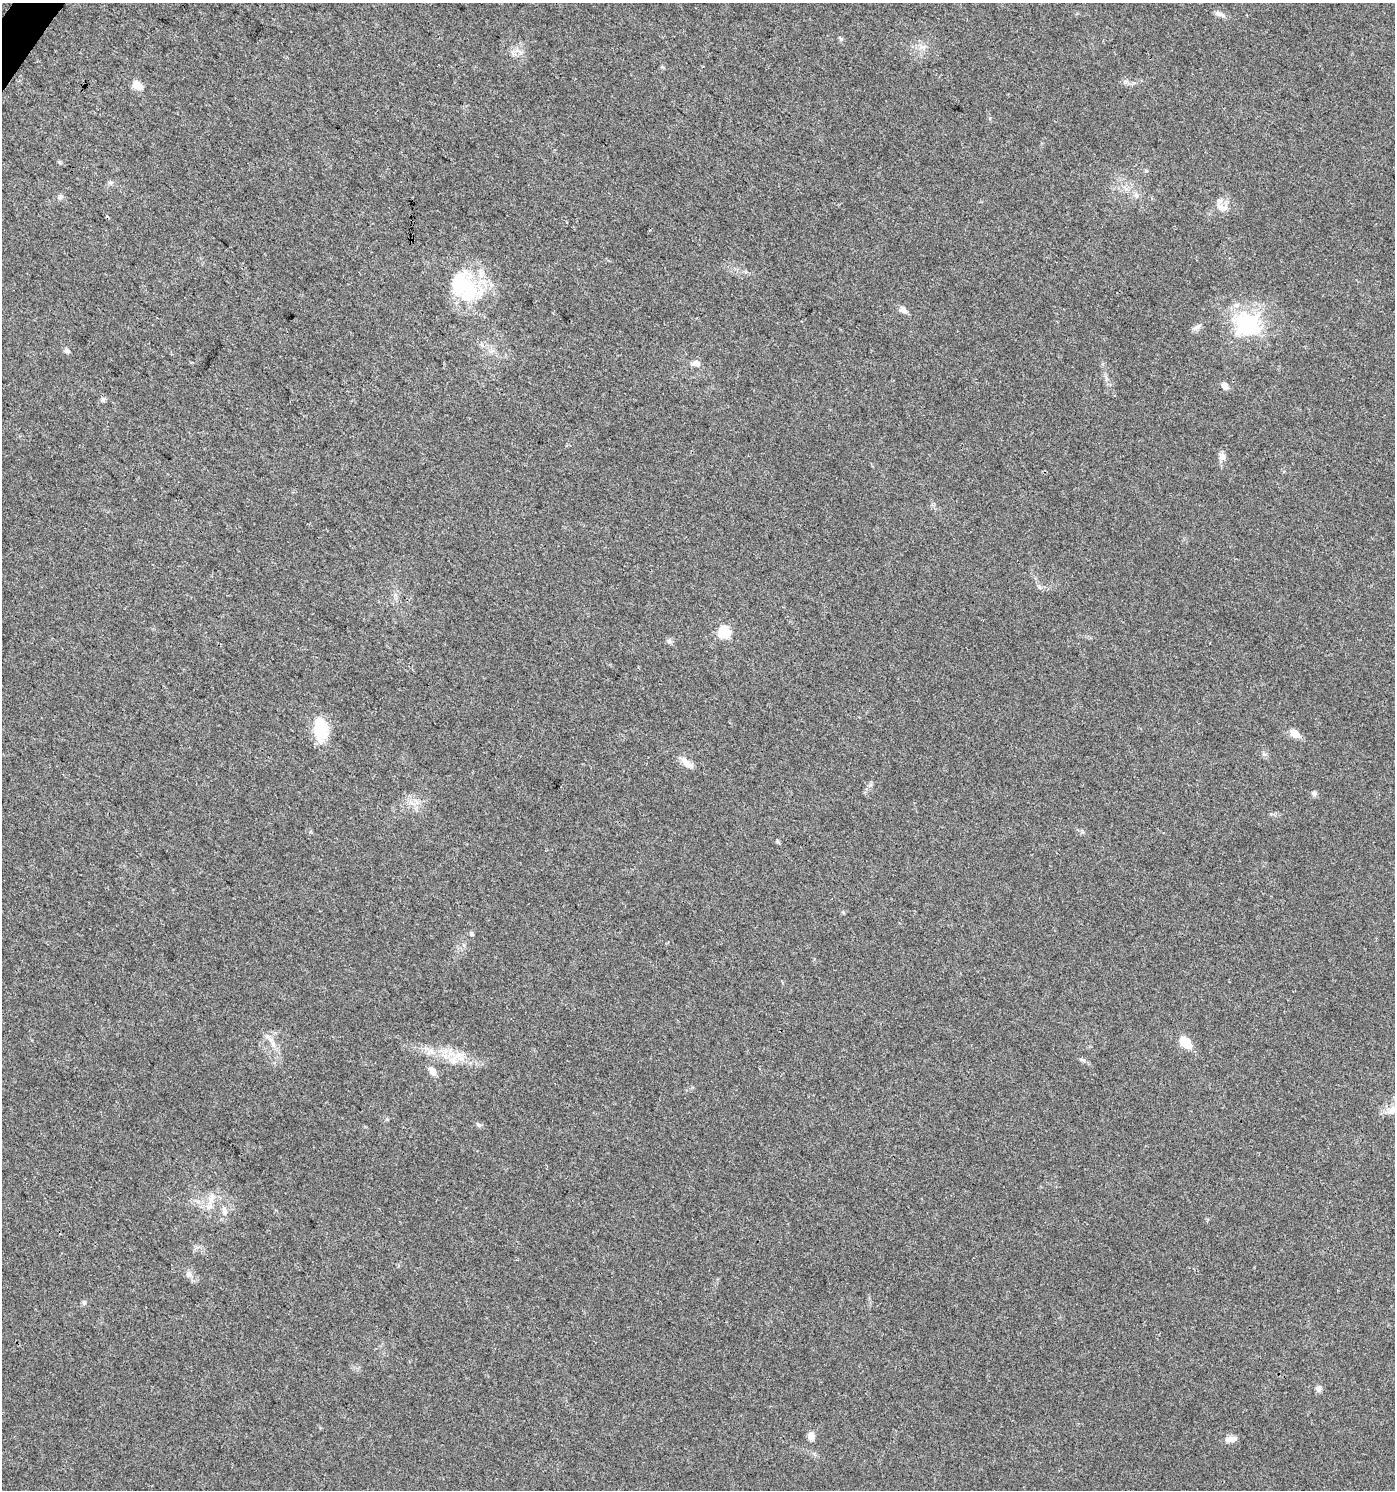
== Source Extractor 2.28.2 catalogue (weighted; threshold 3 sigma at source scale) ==
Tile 11 of 4 x 4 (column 3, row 3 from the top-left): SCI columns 2964-4356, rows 1492-2979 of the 5997 x 5955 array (HDU 1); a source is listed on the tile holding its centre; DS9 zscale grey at full resolution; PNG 1397 x 1492 px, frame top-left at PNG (2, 3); no overlay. Shown black and unused: <1% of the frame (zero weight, under 3 of 4 exposures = <1% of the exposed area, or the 3 px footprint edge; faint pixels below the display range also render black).
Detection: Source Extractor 2.28.2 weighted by HDU 2 'WHT'; one run over the whole footprint, this tile lists its part. Background 0.0437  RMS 0.0042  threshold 0.0188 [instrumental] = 3 sigma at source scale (4.5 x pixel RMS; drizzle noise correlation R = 1.50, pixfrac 1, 0.0396/0.0396 arcsec/px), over >= 5 px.
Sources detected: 39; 1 inside a brighter object's white glare — not listed; the other 38 listed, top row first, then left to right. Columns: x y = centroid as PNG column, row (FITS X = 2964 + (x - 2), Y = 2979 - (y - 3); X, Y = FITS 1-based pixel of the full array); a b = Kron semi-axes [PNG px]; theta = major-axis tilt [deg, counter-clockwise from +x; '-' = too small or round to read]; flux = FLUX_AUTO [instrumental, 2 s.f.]
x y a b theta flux
1219 14 15 6 -21 1.8
840 38 6 4 -20 0.57
137 85 5 5 - 12
110 183 7 4 0 0.78
1136 195 8 5 -73 1.2
60 197 6 5 - 0.81
1222 207 19 10 -37 3.9
467 291 32 28 72 24
903 310 11 7 -46 2
1247 324 34 33 - 32
1196 327 13 5 33 1.5
67 351 8 6 -46 1.2
696 363 11 7 -2 2.4
1106 377 10 3 -69 1
1225 386 8 6 -46 2.8
103 399 8 5 34 0.92
1222 456 10 8 -74 2.1
724 632 6 6 - 35
669 641 8 6 -62 1.1
321 730 28 15 -85 14
1295 734 11 7 -37 4.5
686 763 19 8 -44 3.4
1314 793 7 7 - 1
472 934 5 5 - 0.83
1186 1043 14 9 -44 7.5
273 1044 10 6 -74 2.1
431 1051 10 7 13 2.2
453 1061 9 6 74 2
432 1071 12 7 -56 2.8
1392 1110 16 9 48 3.6
479 1125 6 6 - 0.74
211 1198 16 7 72 3.3
224 1211 16 5 -84 2.1
189 1274 9 7 -59 1.8
84 1303 7 5 -88 0.78
1318 1388 8 7 - 1.7
811 1436 10 8 -83 2.3
1231 1439 15 7 5 2.6
Isophote crosses this tile's border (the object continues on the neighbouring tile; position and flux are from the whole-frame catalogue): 1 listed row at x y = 1392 1110
Unlisted compact peaks at least as high as the median listed source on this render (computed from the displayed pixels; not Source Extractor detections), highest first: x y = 59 162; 870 785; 1264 754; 387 1119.